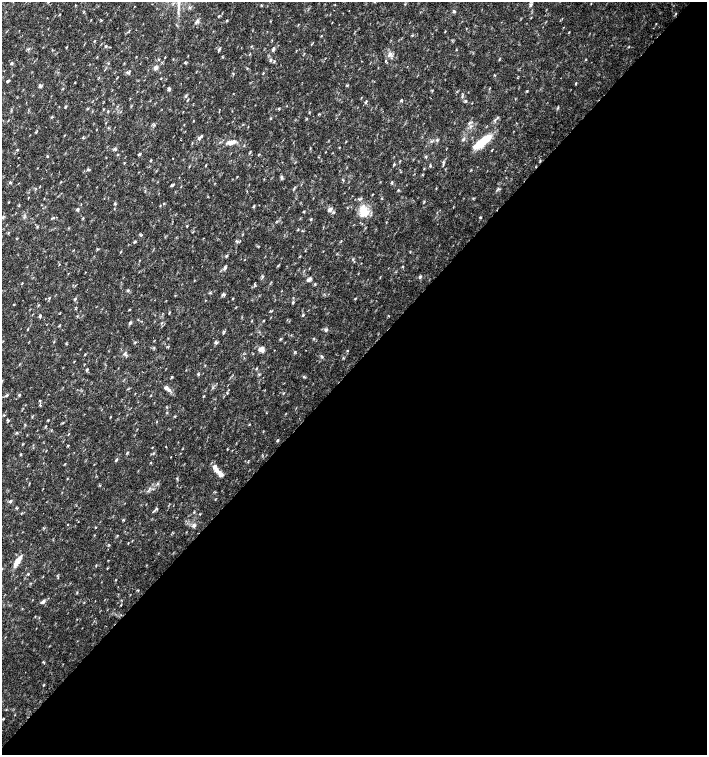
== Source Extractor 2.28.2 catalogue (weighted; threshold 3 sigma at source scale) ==
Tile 12 of 4 x 4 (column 4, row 3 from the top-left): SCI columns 4454-5862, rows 1507-3012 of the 6023 x 6029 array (HDU 1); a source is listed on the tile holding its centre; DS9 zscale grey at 2 x 2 block average (1 PNG px = mean of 2 x 2 image px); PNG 709 x 757 px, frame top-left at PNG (2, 2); no overlay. Shown black and unused: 52% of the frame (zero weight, under 2 of 3 exposures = <1% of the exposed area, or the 3 px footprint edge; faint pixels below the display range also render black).
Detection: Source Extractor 2.28.2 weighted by HDU 2 'WHT'; one run over the whole footprint, this tile lists its part. Background 0.0332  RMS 0.0037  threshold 0.0166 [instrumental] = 3 sigma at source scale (4.5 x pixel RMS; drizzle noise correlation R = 1.50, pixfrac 1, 0.0396/0.0396 arcsec/px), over >= 5 px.
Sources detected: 127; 3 inside a brighter listed object's ellipse — not listed separately; the other 124 listed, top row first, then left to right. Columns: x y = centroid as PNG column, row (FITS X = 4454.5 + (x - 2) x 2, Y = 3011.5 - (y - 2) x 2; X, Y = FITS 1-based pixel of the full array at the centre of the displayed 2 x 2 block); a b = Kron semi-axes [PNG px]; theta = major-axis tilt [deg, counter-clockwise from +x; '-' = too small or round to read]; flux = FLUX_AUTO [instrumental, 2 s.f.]
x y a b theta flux
531 5 5 4 - 1.7
454 11 5 3 - 1
676 13 3 2 - 0.54
101 20 3 2 - 0.64
227 20 3 2 - 0.47
197 22 6 5 - 2
412 36 3 2 - 0.46
106 46 3 2 - 0.68
28 49 4 3 - 1
273 49 7 3 66 1.4
219 50 5 3 - 1.1
389 54 4 3 - 1.5
165 57 3 2 - 0.43
271 60 5 3 - 1.1
274 61 4 3 - 0.69
11 63 3 3 - 0.93
185 63 4 2 - 0.79
156 68 6 4 60 2.3
128 72 7 3 17 1.5
7 81 4 3 - 1
576 83 3 2 - 0.65
40 86 5 3 - 1.3
169 89 4 3 - 1.2
527 91 3 2 - 0.6
186 96 4 3 - 1
462 96 3 2 - 0.79
187 100 3 2 - 0.61
401 101 4 2 - 0.74
366 102 6 2 66 1.2
65 107 4 2 - 0.79
319 114 4 2 - 0.53
270 119 3 2 - 0.7
201 136 4 3 - 1.1
83 137 3 3 - 0.7
198 139 5 2 - 1
463 139 5 2 - 1
437 140 3 3 - 0.93
231 142 11 6 14 5.1
482 142 23 7 36 21
115 149 6 2 -26 0.83
17 150 3 2 - 0.6
139 154 4 3 - 0.89
48 156 3 2 - 0.54
318 157 2 2 - 0.39
173 158 2 2 - 0.51
394 164 3 2 - 0.73
205 166 3 2 - 0.55
430 166 4 2 - 0.75
282 177 6 3 -84 1.3
392 182 4 2 - 0.85
172 185 5 2 - 1.1
294 189 3 2 - 0.73
114 204 3 2 - 0.72
163 204 3 2 - 0.55
160 205 3 2 - 0.36
19 206 4 2 - 0.57
78 209 4 2 - 0.94
330 209 7 4 34 2.1
364 211 18 11 -63 13
334 212 3 2 - 0.69
3 217 4 3 - 1
480 217 3 2 - 0.62
54 218 3 2 - 0.6
311 219 3 3 - 0.62
187 226 2 2 - 0.49
302 231 3 2 - 0.54
134 242 4 2 - 0.81
226 256 4 3 - 1
300 256 3 2 - 0.53
278 266 4 2 - 0.69
402 266 3 2 - 0.46
225 268 4 4 - 1.8
420 277 5 2 - 0.98
309 279 7 4 45 2.2
22 283 3 2 - 0.58
315 284 3 2 - 0.68
128 290 3 2 - 0.76
223 294 6 3 -15 1.3
355 298 3 2 - 0.63
75 299 5 2 - 1
233 299 3 2 - 0.49
270 311 3 2 - 0.68
303 315 3 3 - 0.89
40 316 3 2 - 2.1
263 321 3 2 - 0.53
130 323 4 3 - 1.1
326 330 4 3 - 2.2
3 341 3 2 - 0.36
135 342 3 2 - 0.63
216 342 5 3 - 1.6
261 349 6 5 - 4.1
347 351 3 2 - 0.52
125 353 5 4 - 1.5
85 354 3 2 - 0.49
322 356 5 3 - 1.1
256 369 4 2 - 0.7
198 374 4 3 - 0.79
304 377 5 2 - 0.76
166 388 5 5 - 2
227 393 3 2 - 0.5
7 395 4 3 - 0.89
19 395 3 3 - 1.1
204 396 3 2 - 0.5
40 405 4 2 - 0.7
48 420 3 2 - 0.48
249 424 2 2 - 0.58
16 433 3 2 - 0.69
277 440 5 2 - 0.74
21 455 4 2 - 0.6
171 457 2 2 - 0.5
116 460 4 3 - 0.96
220 474 15 5 -48 5.1
100 485 3 2 - 0.64
10 501 5 3 - 1.2
123 520 3 2 - 0.65
194 525 5 5 - 2
96 527 2 2 - 0.44
18 561 14 5 56 8.6
96 565 3 2 - 0.53
28 574 3 2 - 0.56
58 578 3 2 - 0.48
43 602 6 3 36 2.8
43 662 3 2 - 0.66
44 685 3 2 - 0.62
Diffuse or blended objects may show on this block-average render without a row.